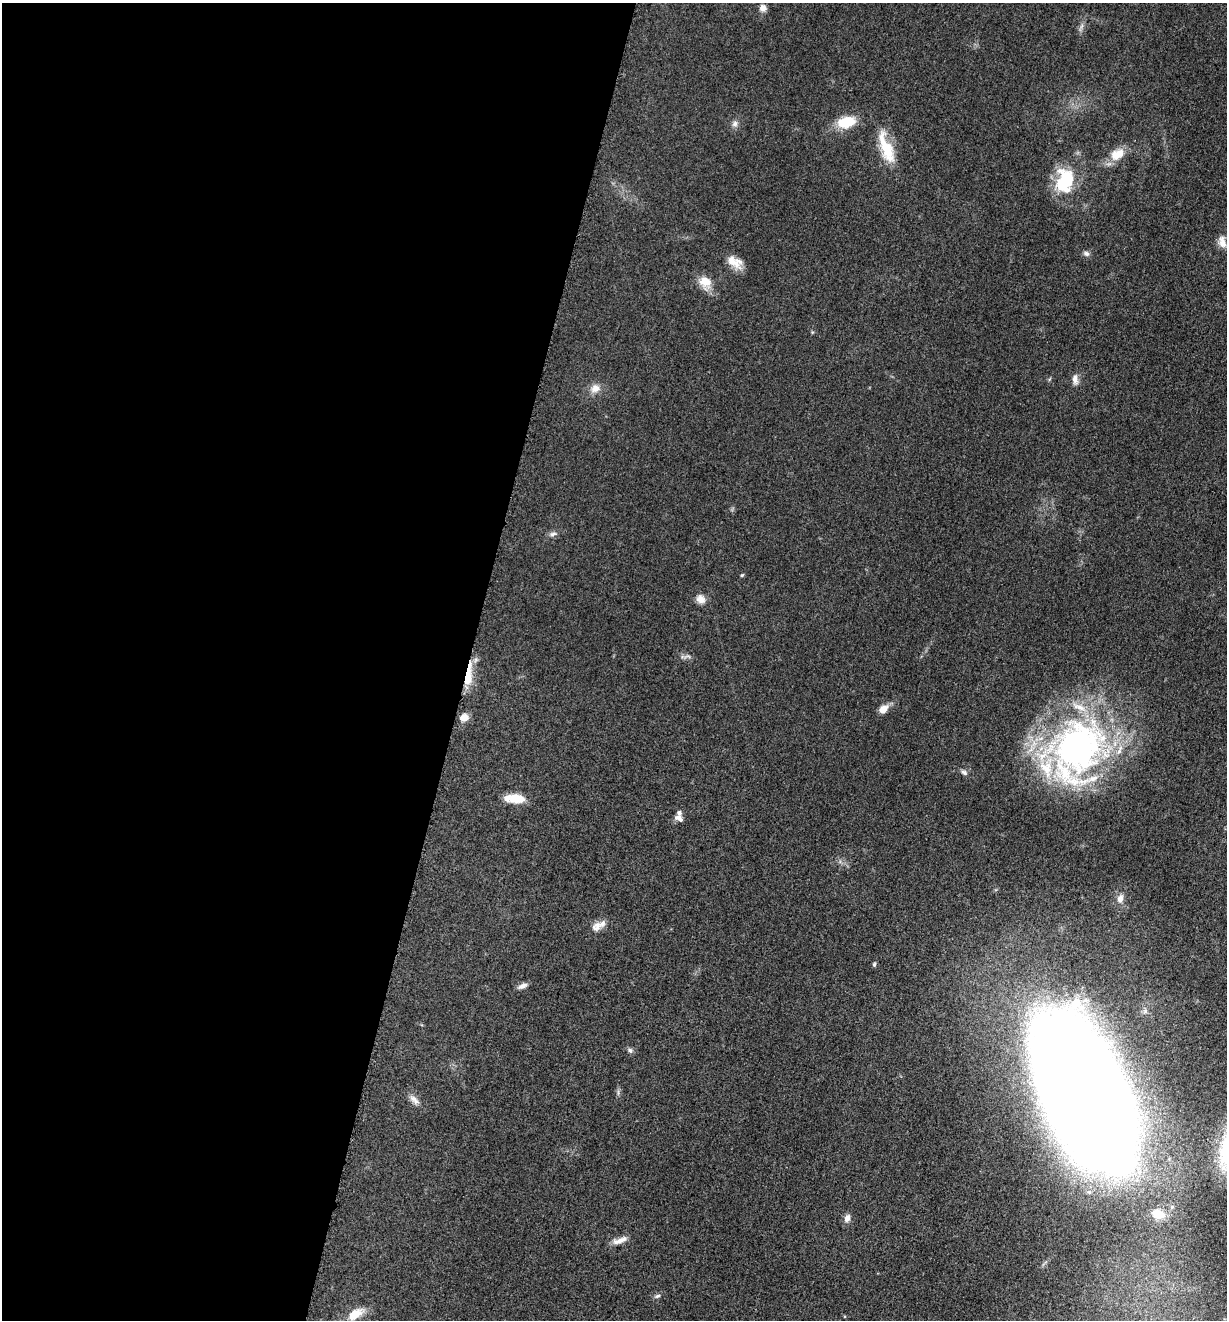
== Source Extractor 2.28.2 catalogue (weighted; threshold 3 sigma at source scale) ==
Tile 5 of 4 x 4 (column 1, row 2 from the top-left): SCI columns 265-1489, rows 2648-3965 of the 5305 x 5292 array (HDU 1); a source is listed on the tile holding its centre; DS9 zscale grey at full resolution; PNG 1229 x 1322 px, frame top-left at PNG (2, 3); no overlay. Shown black and unused: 38% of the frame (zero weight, under 3 of 5 exposures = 1% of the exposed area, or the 3 px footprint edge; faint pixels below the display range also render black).
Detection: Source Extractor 2.28.2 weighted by HDU 2 'WHT'; one run over the whole footprint, this tile lists its part. Background 0.0512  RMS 0.0057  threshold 0.0255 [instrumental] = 3 sigma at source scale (4.5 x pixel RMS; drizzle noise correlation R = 1.50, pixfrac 1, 0.05/0.05 arcsec/px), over >= 5 px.
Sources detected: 42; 5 inside a brighter listed object's ellipse — not listed separately; the other 37 listed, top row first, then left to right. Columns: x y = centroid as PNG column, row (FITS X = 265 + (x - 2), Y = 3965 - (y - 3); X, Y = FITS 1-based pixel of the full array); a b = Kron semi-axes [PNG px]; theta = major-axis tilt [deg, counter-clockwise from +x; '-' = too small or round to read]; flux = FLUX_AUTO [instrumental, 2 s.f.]
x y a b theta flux
763 8 8 8 - 3.1
1081 27 15 3 66 1.8
846 122 20 11 13 17
735 124 9 8 - 2.4
887 150 35 15 -76 19
1117 154 21 13 32 9.9
1065 181 29 21 80 33
1222 242 16 9 -75 5.2
1086 253 8 6 -24 1.8
735 262 20 11 -32 7.7
705 282 19 14 -58 8.5
1075 379 13 7 -88 3.4
595 388 13 11 15 5.4
553 534 11 7 23 2.1
742 575 5 4 - 0.68
701 599 13 10 -46 4.2
687 656 12 6 4 2
468 675 34 8 83 12
883 709 10 8 48 5.7
464 717 10 8 29 4.8
1077 750 79 64 59 230
964 772 10 6 -37 1.7
516 798 21 11 -4 11
679 818 12 7 -24 2.4
1120 898 12 8 72 3.7
596 927 15 11 58 4.3
874 964 5 4 - 1
522 986 13 6 23 2.7
1145 1011 8 6 -90 1.9
630 1050 8 6 -46 1.5
1086 1096 106 49 -66 3700
414 1100 18 8 -48 3.7
1158 1214 16 11 -20 8.7
847 1218 11 8 71 3
620 1240 21 7 20 4.7
657 1296 9 5 19 1.4
355 1314 20 9 32 11
Overlapping masked pixels (flux is a lower limit): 1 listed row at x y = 468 675